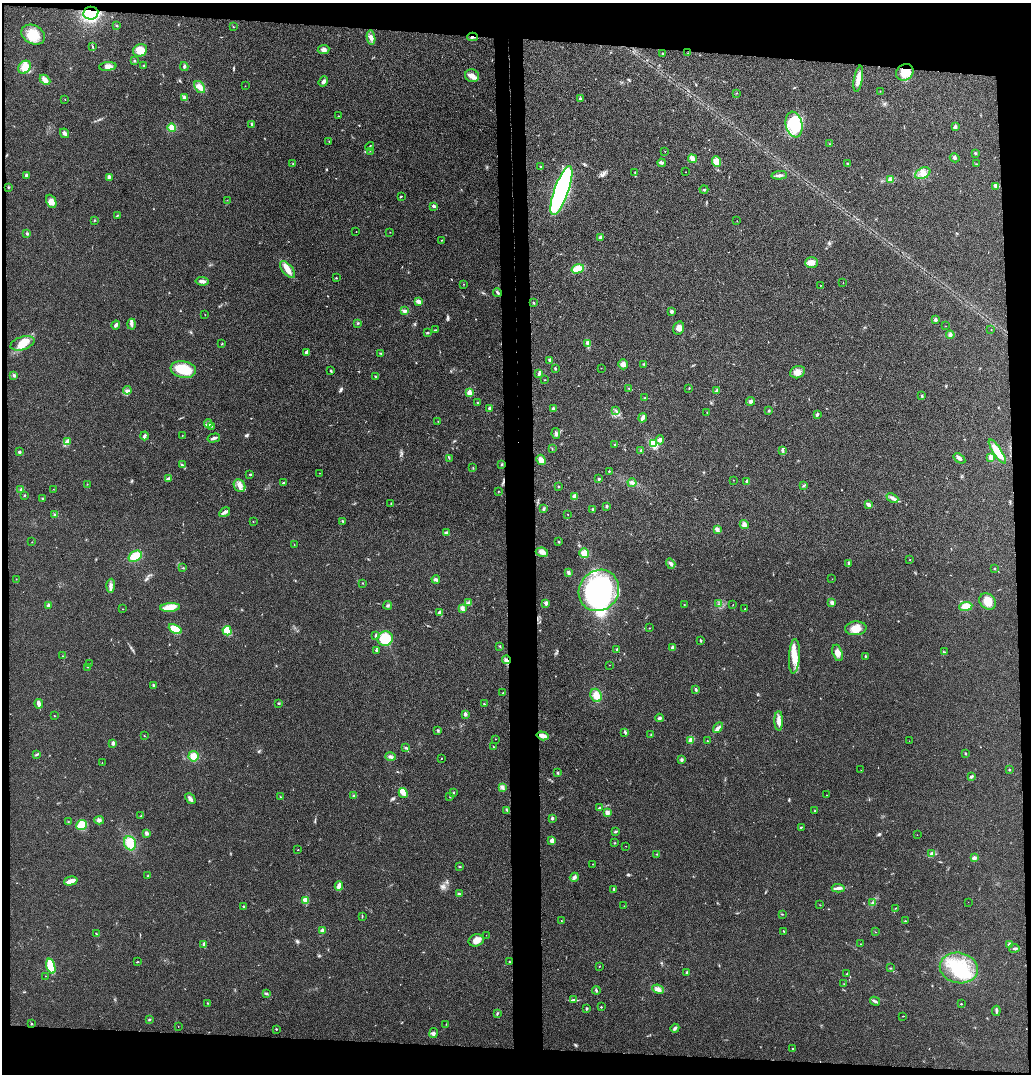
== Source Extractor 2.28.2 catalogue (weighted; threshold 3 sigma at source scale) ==
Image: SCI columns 130-4242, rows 8-4293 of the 4373 x 4297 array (HDU 1 of 3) = the unmasked area's bounding box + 8 px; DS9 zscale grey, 4 x 4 block average (1 PNG px = mean of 4 x 4 image px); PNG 1033 x 1076 px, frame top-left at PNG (2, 3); each listed source drawn as its Kron ellipse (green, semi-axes under 4 px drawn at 4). Shown black and unused: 11% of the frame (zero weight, under 3 of 4 exposures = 6% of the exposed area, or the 3 px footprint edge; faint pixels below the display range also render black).
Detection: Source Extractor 2.28.2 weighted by HDU 2 'WHT'. Background 0.0298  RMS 0.006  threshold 0.0268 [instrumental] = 3 sigma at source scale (4.5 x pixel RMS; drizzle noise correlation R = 1.50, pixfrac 1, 0.05/0.05 arcsec/px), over >= 5 px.
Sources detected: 385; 2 too faint to see at this stretch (4 x 4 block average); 2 inside a brighter object's white glare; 3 cosmic-ray / hot-pixel residue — neither listed nor drawn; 5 coinciding with a brighter row at this scale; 12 inside a brighter listed object's ellipse — not listed separately; the other 361 listed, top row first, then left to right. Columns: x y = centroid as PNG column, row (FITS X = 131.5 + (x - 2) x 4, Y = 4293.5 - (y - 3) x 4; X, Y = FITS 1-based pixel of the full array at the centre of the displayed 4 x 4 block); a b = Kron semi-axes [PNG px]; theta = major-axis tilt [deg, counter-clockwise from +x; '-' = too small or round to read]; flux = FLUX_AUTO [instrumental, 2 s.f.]
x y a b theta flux
91 13 7 6 - 120
117 26 2 2 - 2
233 27 2 2 - 1.5
33 35 12 9 -27 60
473 37 5 2 - 7.8
371 38 7 3 -83 11
93 47 3 2 - 2.1
324 49 6 3 7 13
140 50 7 6 - 42
688 53 2 2 - 1.2
663 54 2 2 - 1.9
134 61 2 2 - 3.7
144 65 3 2 - 2.5
108 66 9 4 5 15
184 66 4 2 - 5.6
25 67 7 5 48 29
905 72 9 8 - 39
472 76 7 6 - 21
858 79 13 3 80 35
45 80 6 3 -44 19
323 81 5 3 - 9.2
245 86 2 2 - 0.61
200 87 6 4 -54 20
880 91 2 2 - 1.2
737 93 2 2 - 0.98
184 98 4 3 - 7.7
65 99 2 2 - 1.1
580 99 2 2 - 14
338 116 2 2 - 1.6
252 124 4 3 - 4.8
794 125 13 8 -78 150
955 127 2 2 - 22
172 128 4 4 - 21
65 133 5 3 - 12
329 141 2 2 - 1.7
830 144 2 2 - 1.9
370 146 4 2 - 3
370 151 2 2 - 0.99
665 151 2 2 - 1.5
975 153 2 2 - 10
955 158 5 3 - 5.1
693 159 4 3 - 26
716 162 5 4 - 30
293 163 2 2 - 1.5
662 163 4 2 - 5.3
847 163 3 2 - 2.5
977 164 2 2 - 2.1
540 166 2 2 - 2.2
686 172 2 2 - 1.2
635 173 2 2 - 1.6
923 173 8 5 26 23
26 175 3 2 - 7.2
779 175 8 2 5 8
109 177 3 2 - 2.1
890 179 4 3 - 6.9
996 186 4 3 - 6.9
8 187 2 2 - 2
704 190 4 2 - 3.7
561 191 26 7 70 750
401 196 3 2 - 2.2
227 200 2 2 - 0.67
51 201 7 4 -66 17
434 206 4 2 - 6.9
117 216 3 2 - 2
94 220 3 2 - 2.4
737 221 2 2 - 0.68
356 231 2 2 - 1.3
390 232 2 2 - 0.88
27 234 3 2 - 3.9
600 237 3 3 - 11
441 240 2 2 - 1.5
811 262 6 5 - 21
287 269 10 5 -51 27
578 269 6 4 16 47
336 278 2 2 - 1.7
202 281 6 3 -7 11
843 282 2 2 - 0.67
464 284 2 2 - 1.2
821 285 2 2 - 0.9
497 292 4 2 - 6.8
418 301 3 3 - 13
533 303 3 2 - 3.3
405 311 4 3 - 6.2
671 311 3 3 - 7.4
205 315 2 2 - 0.87
935 320 2 2 - 24
357 323 2 2 - 1.9
132 324 5 3 - 7.4
116 325 4 3 - 6.9
946 326 2 2 - 0.64
679 328 7 5 74 18
435 330 3 2 - 2.6
991 330 2 2 - 0.95
427 333 3 2 - 3.2
950 335 4 3 - 6.1
23 343 12 6 19 42
588 343 4 3 - 8.3
222 344 3 2 - 2
307 352 4 3 - 13
381 353 3 2 - 2.7
550 360 3 2 - 5.4
623 364 5 5 - 12
644 364 2 2 - 2.6
555 368 3 2 - 4.1
601 368 2 2 - 0.48
183 369 13 8 -10 90
331 371 2 2 - 4.5
798 372 8 6 22 22
539 374 2 2 - 1.7
14 375 3 2 - 4.3
376 377 3 2 - 2.7
544 380 2 2 - 1.2
629 388 2 2 - 1.3
689 388 2 2 - 1.7
127 390 4 3 - 8.8
717 391 2 2 - 26
469 393 2 2 - 72
922 396 3 2 - 3.7
645 398 2 2 - 1.7
751 401 4 3 - 8.1
478 403 2 2 - 2.7
489 408 2 2 - 21
553 408 2 2 - 8.5
616 410 3 2 - 3.9
769 411 3 2 - 3.3
707 413 2 2 - 1.1
817 414 4 3 - 5.2
643 418 5 3 - 13
438 421 2 2 - 1.1
208 424 4 3 - 9
211 426 3 2 - 1.8
556 434 5 3 - 7.9
182 435 2 2 - 0.91
144 436 4 3 - 6.1
214 438 6 2 15 9.2
660 440 4 3 - 9
68 441 2 2 - 39
653 444 3 2 - 67
615 445 2 2 - 3.2
552 448 2 2 - 1.7
641 450 2 2 - 3.3
783 450 2 2 - 1.9
997 451 14 3 -57 78
19 452 3 2 - 5.9
991 457 4 3 - 16
449 458 2 2 - 1.2
959 458 6 3 -36 9.1
541 460 5 4 - 18
502 464 2 2 - 2.8
182 465 3 3 - 4.2
473 468 2 2 - 1.5
609 471 2 2 - 2.5
319 473 2 2 - 0.97
250 475 3 2 - 2
168 479 4 2 - 7.6
599 479 2 2 - 3.1
733 480 2 2 - 0.73
747 481 4 3 - 7.1
283 483 2 2 - 4.5
632 483 4 3 - 10
87 484 2 2 - 1.1
803 485 4 2 - 3.4
240 486 7 5 -55 18
559 486 2 2 - 2.3
53 489 2 2 - 0.68
20 490 2 2 - 2.5
498 491 2 2 - 1.1
25 495 2 2 - 4.8
574 497 4 3 - 11
892 498 6 3 -23 11
42 499 2 2 - 2.9
391 504 2 2 - 1.5
868 504 4 3 - 10
607 506 2 2 - 5.1
543 509 4 2 - 5.3
592 509 2 2 - 3
225 512 6 2 33 15
568 514 2 2 - 1.1
55 515 3 2 - 2.4
253 521 2 2 - 1.3
342 521 2 2 - 2.3
744 525 5 3 - 13
717 530 4 3 - 8.9
446 533 3 2 - 9.6
32 542 2 2 - 1.1
559 542 2 2 - 2.6
294 544 2 2 - 1.1
542 552 6 4 -9 16
584 553 5 5 - 23
135 556 7 5 32 52
910 560 2 2 - 1.5
848 563 3 2 - 3
671 564 5 3 - 7.4
183 568 3 2 - 1.9
994 568 2 2 - 1.9
568 572 4 3 - 7
16 579 2 2 - 1.5
436 579 4 3 - 6.4
832 579 2 2 - 0.87
363 583 2 2 - 1.3
111 586 7 4 86 12
599 590 21 19 53 640
988 602 9 7 -42 41
468 603 4 3 - 8.1
546 603 3 3 - 7.6
832 603 4 3 - 8.7
719 604 3 2 - 2.9
48 605 3 3 - 6.3
388 605 4 2 - 4.9
684 605 2 2 - 2
733 605 2 2 - 0.92
966 606 6 4 7 36
170 607 10 4 4 39
462 608 4 3 - 10
122 609 2 2 - 0.84
745 609 2 2 - 1.8
440 612 3 2 - 6.5
649 628 2 2 - 0.93
856 628 11 7 4 37
175 629 7 4 -27 53
227 631 5 4 - 41
376 635 3 2 - 3.7
385 639 8 7 - 110
701 641 3 2 - 3
500 646 2 2 - 2.3
673 648 3 3 - 10
616 649 2 2 - 2.1
376 650 2 2 - 4.8
944 652 2 2 - 1.5
838 653 8 5 -73 23
63 656 3 2 - 1.8
794 656 17 5 87 49
865 656 2 2 - 5.1
507 660 4 3 - 9.2
90 664 2 2 - 0.64
609 665 2 2 - 0.69
87 667 2 2 - 1
154 685 3 2 - 3.5
696 690 3 2 - 5.2
503 693 2 2 - 1.5
596 695 7 5 -69 28
278 703 2 2 - 2.3
39 704 4 3 - 12
484 704 2 2 - 1.9
465 714 2 2 - 25
54 716 2 2 - 2.2
659 718 4 2 - 5.6
779 721 10 3 -90 18
718 727 6 3 44 8.4
438 730 2 2 - 3.6
625 732 4 2 - 5.5
651 735 2 2 - 2.1
144 736 2 2 - 1
543 736 6 3 -17 21
495 739 2 2 - 2.1
691 740 2 2 - 70
707 741 2 2 - 1.5
909 741 2 2 - 0.9
113 743 2 2 - 23
493 747 3 2 - 2.8
406 748 2 2 - 3.5
37 754 3 2 - 3.4
965 754 2 2 - 2.1
193 756 5 5 - 34
391 757 5 2 - 5.7
441 758 2 2 - 1.1
682 760 3 3 - 5.7
102 762 2 2 - 0.7
1009 769 2 2 - 5.6
861 770 2 2 - 0.51
558 773 3 2 - 4
972 777 3 3 - 4.3
502 787 2 2 - 1.9
403 793 5 3 - 11
453 793 3 2 - 2.2
354 795 2 2 - 2
826 795 2 2 - 0.82
280 797 2 2 - 1.4
450 797 2 2 - 1
190 799 6 3 -46 10
600 808 4 2 - 3.3
507 810 3 2 - 2.4
814 811 2 2 - 1.9
607 812 4 3 - 10
141 816 2 2 - 1.6
552 818 2 2 - 15
99 820 5 3 - 9.4
68 822 2 2 - 1.1
82 825 5 5 - 39
801 827 3 2 - 2.1
615 832 3 2 - 4.9
147 833 3 2 - 9.2
917 835 2 2 - 0.66
552 841 2 2 - 54
130 843 7 6 - 49
615 843 2 2 - 1.6
626 846 2 2 - 1.2
298 850 2 2 - 1.2
657 854 2 2 - 1.5
932 854 4 3 - 7.8
974 858 4 3 - 7.2
593 864 2 2 - 1.5
460 867 3 2 - 2.4
148 876 2 2 - 2.1
574 877 5 3 - 10
71 881 7 3 15 29
339 886 4 2 - 8.6
838 888 7 2 -4 9.1
614 889 3 2 - 2.5
459 893 3 2 - 2.6
306 900 2 2 - 110
968 902 2 2 - 0.51
873 903 3 2 - 3.5
820 905 2 2 - 1.1
624 906 2 2 - 0.98
243 907 2 2 - 2.3
895 908 2 2 - 1.1
782 914 2 2 - 2.1
362 916 3 2 - 1.7
561 921 2 2 - 1.4
905 921 2 2 - 0.98
322 931 2 2 - 31
784 932 2 2 - 1.1
875 932 2 2 - 1.2
96 934 2 2 - 1.5
486 935 2 2 - 0.74
476 940 8 6 14 22
204 944 3 2 - 6.7
860 944 2 2 - 1.1
1009 944 3 3 - 4.5
1014 948 5 2 - 5
137 962 3 2 - 1.5
509 962 2 2 - 1.8
51 966 7 3 -73 99
599 966 2 2 - 1.2
890 968 2 2 - 2
959 968 19 15 -11 150
687 973 3 3 - 4.7
847 974 2 2 - 3.3
45 976 2 2 - 0.86
844 984 2 2 - 0.91
658 989 6 4 -23 17
596 991 4 2 - 3.7
266 993 4 2 - 3.7
573 1000 3 2 - 3.4
875 1001 5 2 - 5.1
207 1003 2 2 - 1.5
961 1004 2 2 - 1.8
601 1007 2 2 - 4.7
586 1009 2 2 - 13
996 1011 5 2 - 5.5
497 1013 2 2 - 4
903 1016 2 2 - 1
149 1020 2 2 - 2.2
31 1024 2 2 - 1.7
446 1024 2 2 - 1.2
178 1026 2 2 - 0.95
675 1028 4 3 - 6
276 1029 2 2 - 4.2
433 1033 5 3 - 7.5
793 1049 2 2 - 3.8
Overlapping masked pixels (flux is a lower limit): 3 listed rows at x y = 91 13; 473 37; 507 660
Diffuse or blended objects may show on this block-average render without a row.